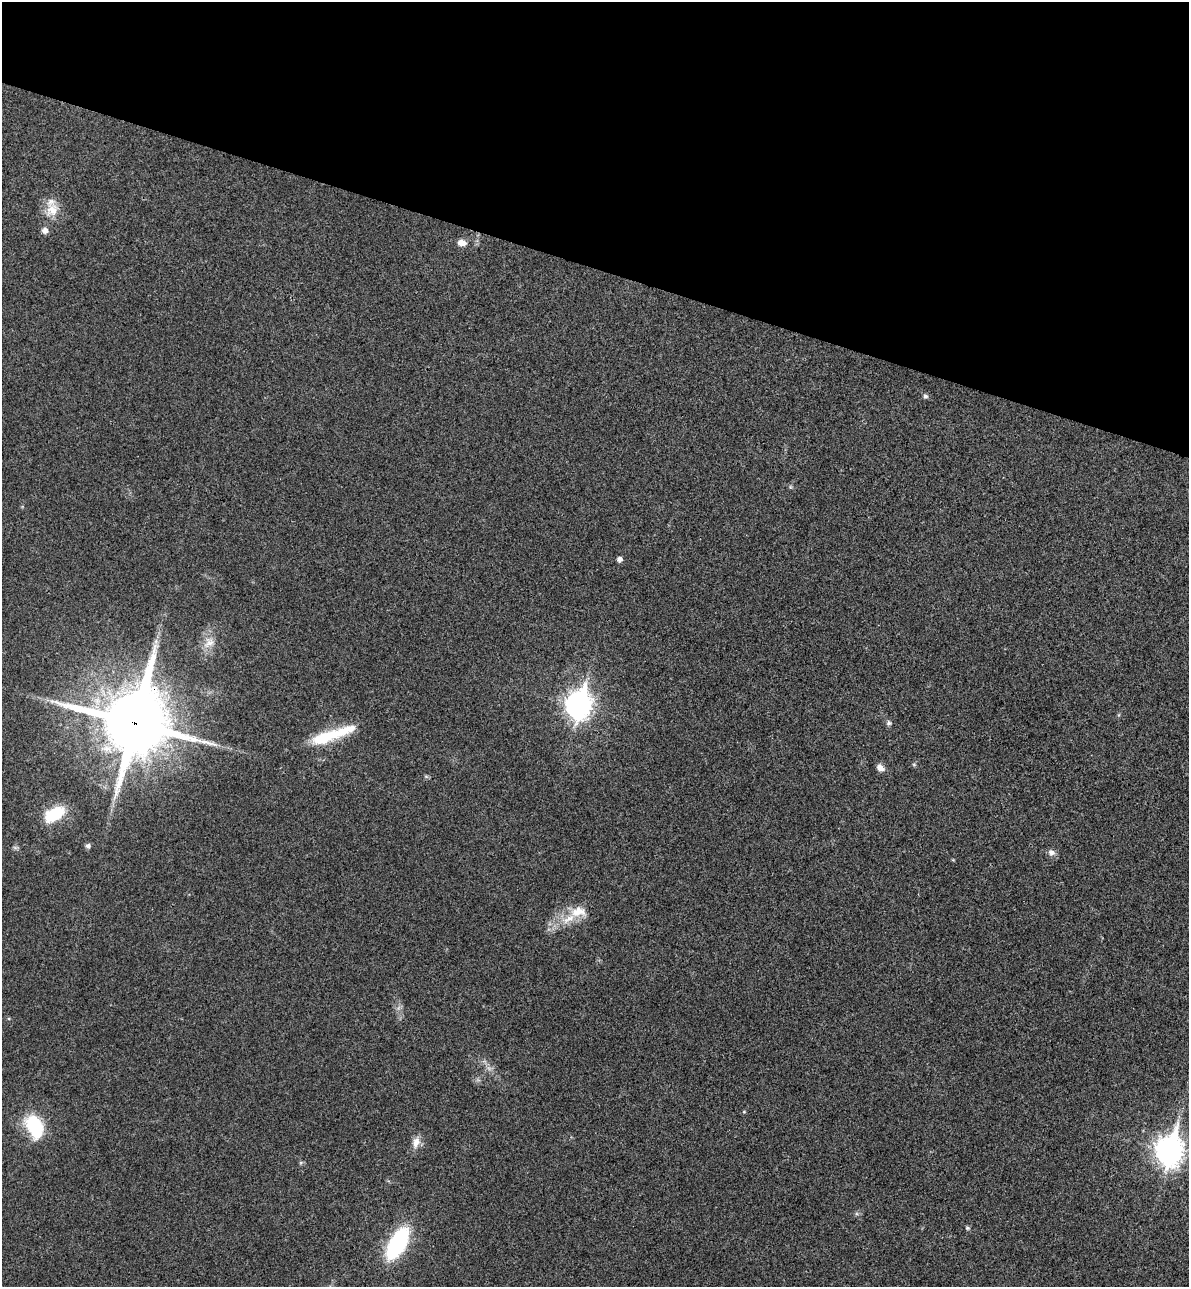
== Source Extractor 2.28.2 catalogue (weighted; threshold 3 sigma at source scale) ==
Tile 2 of 4 x 4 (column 2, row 1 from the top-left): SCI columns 1369-2555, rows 3876-5160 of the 5234 x 5179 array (HDU 1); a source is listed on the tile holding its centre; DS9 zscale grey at full resolution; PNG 1191 x 1289 px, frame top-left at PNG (2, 2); no overlay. Shown black and unused: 21% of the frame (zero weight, under 3 of 4 exposures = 6% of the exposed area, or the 3 px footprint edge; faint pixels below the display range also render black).
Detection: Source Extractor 2.28.2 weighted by HDU 2 'WHT'; one run over the whole footprint, this tile lists its part. Background 0.0229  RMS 0.0045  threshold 0.0203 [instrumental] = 3 sigma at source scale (4.5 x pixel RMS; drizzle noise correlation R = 1.50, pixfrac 1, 0.05/0.05 arcsec/px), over >= 5 px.
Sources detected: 27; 2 inside a brighter listed object's ellipse — not listed separately; the other 25 listed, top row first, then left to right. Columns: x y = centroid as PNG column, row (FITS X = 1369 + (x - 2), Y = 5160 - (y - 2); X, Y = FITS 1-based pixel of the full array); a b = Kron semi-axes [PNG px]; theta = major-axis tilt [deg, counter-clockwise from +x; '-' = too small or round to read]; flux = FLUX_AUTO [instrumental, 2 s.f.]
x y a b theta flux
52 210 21 17 59 8.1
45 230 8 7 - 2.2
462 243 10 7 -13 3.5
925 396 6 5 - 1.3
790 487 6 4 72 0.56
619 559 5 5 - 2.2
156 641 7 4 72 1.2
209 642 20 13 44 6.3
579 705 11 9 77 410
135 723 24 22 72 3400
889 723 7 7 - 1.1
326 737 43 15 20 19
914 765 6 4 -19 0.54
880 768 9 7 -39 2.9
426 776 7 4 -19 0.64
54 814 25 14 30 18
88 846 6 6 - 1.3
1051 852 10 8 -23 2
578 912 24 14 2 9
744 1112 5 4 - 0.46
34 1126 27 17 -66 24
416 1142 15 9 76 4
1169 1151 12 9 80 480
967 1228 6 5 - 0.69
397 1243 30 14 61 52
Overlapping masked pixels (flux is a lower limit): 2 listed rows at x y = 135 723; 54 814